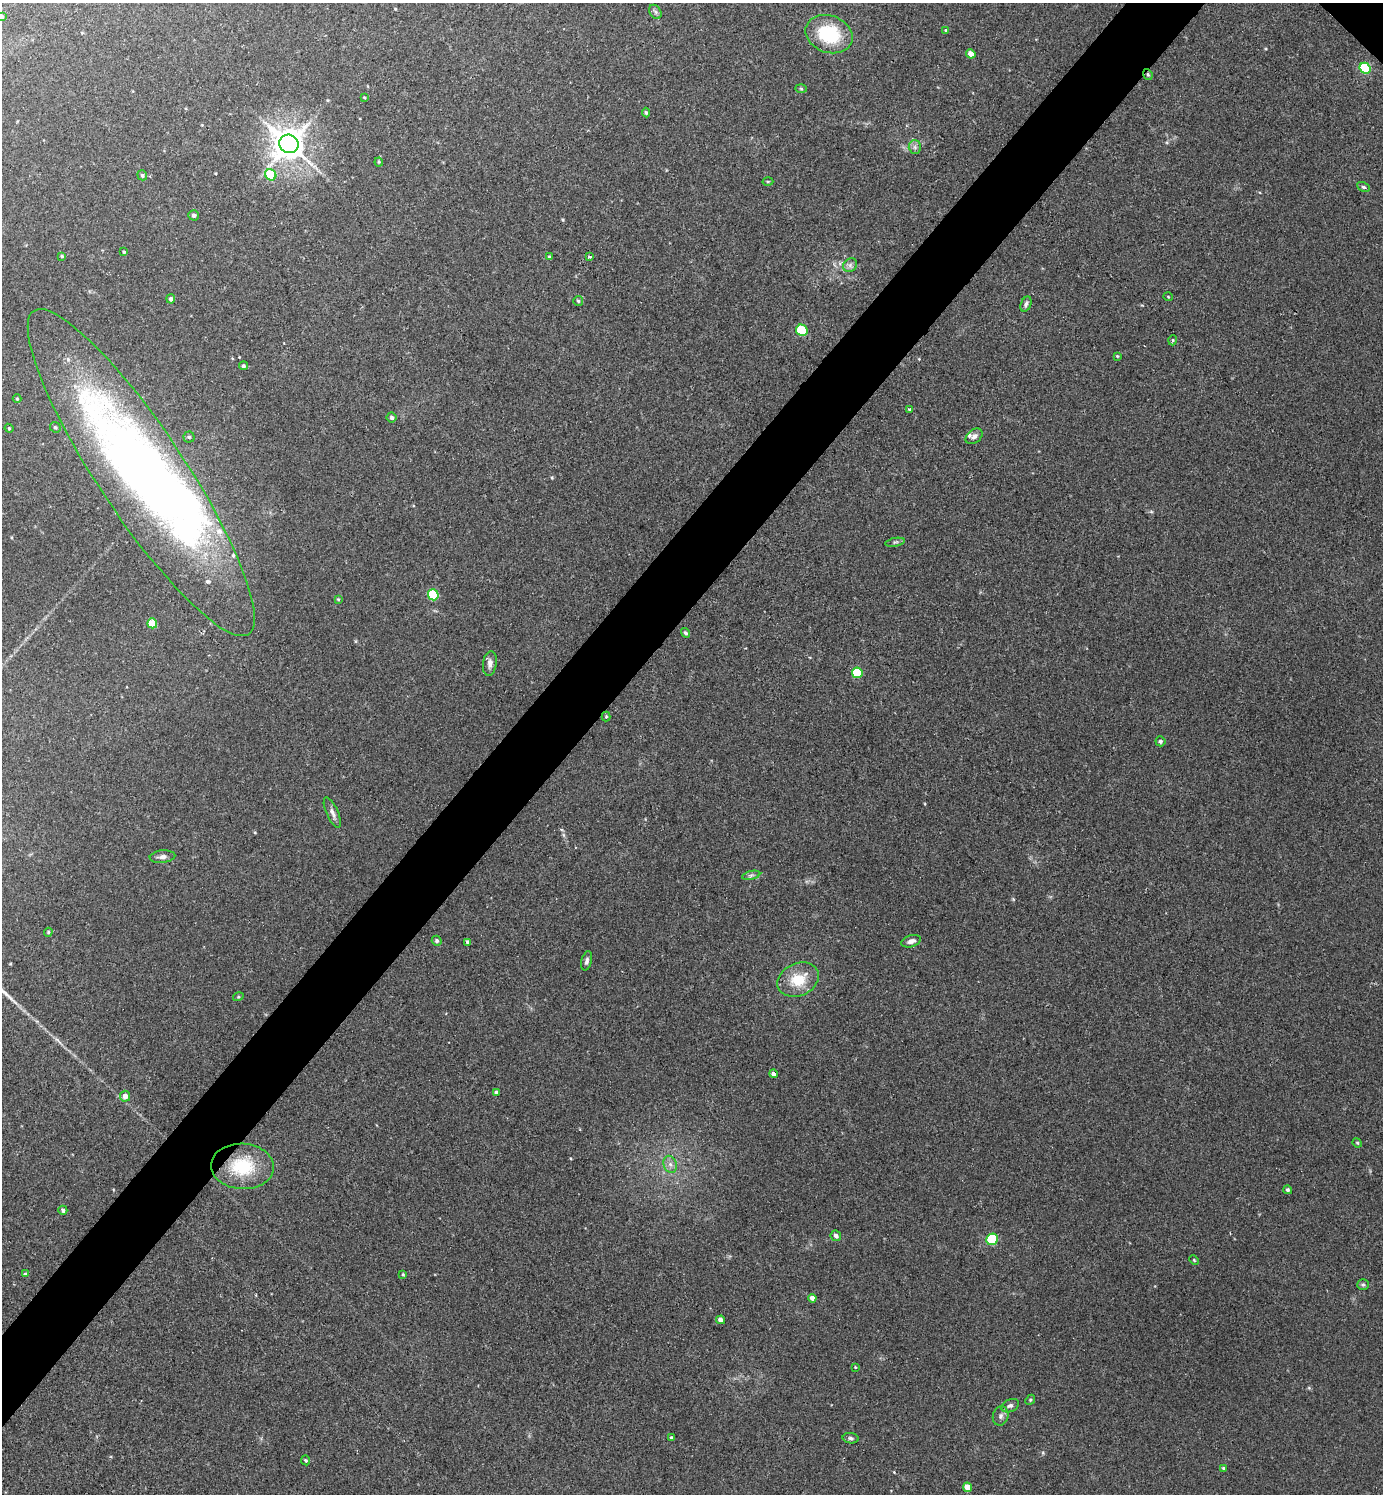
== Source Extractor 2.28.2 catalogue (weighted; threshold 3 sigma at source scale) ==
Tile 7 of 4 x 4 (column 3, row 2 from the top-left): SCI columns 3089-4469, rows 3026-4517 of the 6045 x 6042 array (HDU 1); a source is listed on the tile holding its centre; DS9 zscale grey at full resolution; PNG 1385 x 1496 px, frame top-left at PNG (2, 3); each listed source drawn as its Kron ellipse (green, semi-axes under 4 px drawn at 4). Shown black and unused: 5% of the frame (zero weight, under 2 of 3 exposures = <1% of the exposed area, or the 3 px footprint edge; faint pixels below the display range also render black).
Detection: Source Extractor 2.28.2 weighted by HDU 2 'WHT'; one run over the whole footprint, this tile lists its part. Background 0.0433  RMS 0.0074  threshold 0.0333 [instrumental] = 3 sigma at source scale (4.5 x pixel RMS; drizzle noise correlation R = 1.50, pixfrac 1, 0.05/0.05 arcsec/px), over >= 5 px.
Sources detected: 91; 4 inside a brighter object's white glare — neither listed nor drawn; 4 inside a brighter listed object's ellipse — not listed separately; the other 83 listed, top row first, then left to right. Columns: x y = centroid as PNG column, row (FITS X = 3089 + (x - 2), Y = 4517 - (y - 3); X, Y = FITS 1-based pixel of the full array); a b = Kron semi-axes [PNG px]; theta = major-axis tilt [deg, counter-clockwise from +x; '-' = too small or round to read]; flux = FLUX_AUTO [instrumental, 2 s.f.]
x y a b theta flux
655 12 8 5 -59 1.8
2 16 4 4 - 1.7
946 30 4 3 - 0.77
829 34 24 18 -20 42
971 54 5 4 - 6.4
1365 68 6 5 - 68
1148 74 6 4 -69 1.1
801 89 6 4 -2 0.84
364 97 4 2 - 0.52
646 112 5 4 - 1.2
289 144 10 9 - 1200
915 147 6 6 - 1.9
379 162 4 4 - 0.79
142 175 5 4 - 1.5
271 175 6 5 - 30
768 181 5 3 - 0.76
1363 187 7 4 -26 1.4
194 215 5 5 - 2
124 252 3 3 - 0.89
62 256 4 3 - 1
549 257 4 3 - 1.2
589 257 3 3 - 1.5
850 265 7 6 - 2.3
1168 297 4 3 - 0.56
171 299 5 4 - 2.3
578 301 5 5 - 1.2
1026 304 8 5 68 1.8
802 330 6 5 - 36
1173 340 5 3 - 0.73
1117 356 3 3 - 0.71
243 366 4 4 - 1.3
17 399 4 4 - 0.84
910 410 3 3 - 4
392 417 5 5 - 1.8
55 427 6 5 - 1.2
9 428 4 4 - 0.82
974 436 9 6 39 2.7
189 437 5 5 - 1
141 473 194 43 -56 550
895 542 10 3 10 1.3
433 595 5 5 - 45
338 599 4 3 - 0.74
152 623 5 5 - 20
685 633 5 4 - 1.6
490 663 12 7 81 3.4
857 673 5 5 - 32
606 717 5 4 - 0.92
1160 741 5 5 - 1.5
332 813 16 5 -66 3.7
162 857 13 6 6 3.2
751 875 9 4 13 1.6
48 932 4 4 - 0.85
437 941 5 4 - 1.4
911 941 10 5 18 3.3
468 942 4 4 - 2.4
587 961 10 5 76 2.1
798 980 21 16 25 20
238 997 5 3 - 0.73
774 1074 4 3 - 8.6
496 1093 4 4 - 3.7
125 1096 5 5 - 5.5
1357 1143 5 4 - 0.92
670 1164 9 6 -74 3.2
242 1166 31 22 -3 36
1288 1190 4 4 - 1.4
63 1210 4 4 - 2
836 1236 5 5 - 3
992 1239 6 5 - 49
1194 1260 5 3 - 0.7
25 1274 4 4 - 0.91
403 1274 4 3 - 0.69
1363 1285 6 5 - 1.2
812 1298 4 4 - 3.8
720 1320 4 4 - 3.8
855 1367 3 3 - 0.62
1030 1400 5 4 - 0.98
1010 1406 9 6 23 2.3
1001 1416 10 7 75 3
671 1438 3 3 - 1.5
851 1438 8 5 -9 1.7
306 1460 5 4 - 1
1224 1468 4 4 - 1.6
967 1487 5 4 - 8.5
Overlapping masked pixels (flux is a lower limit): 1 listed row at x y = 1148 74
Isophote crosses this tile's border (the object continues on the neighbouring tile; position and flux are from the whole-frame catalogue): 1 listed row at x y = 2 16